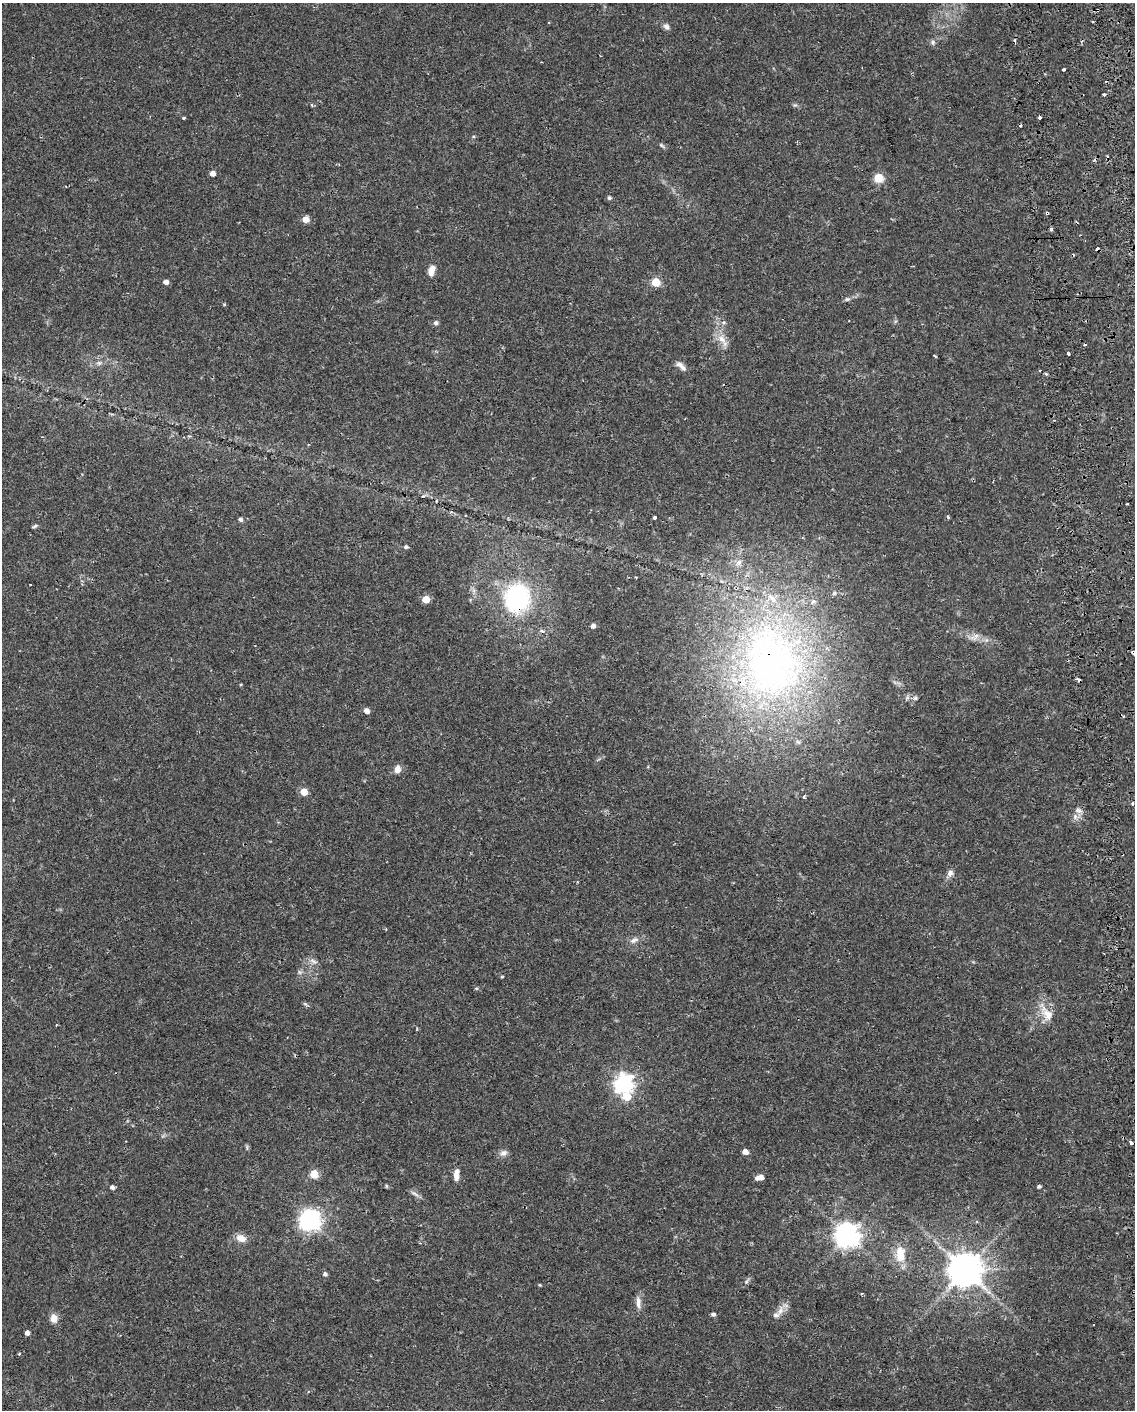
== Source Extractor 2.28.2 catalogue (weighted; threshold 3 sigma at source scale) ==
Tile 6 of 4 x 3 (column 2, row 2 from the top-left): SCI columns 1176-2308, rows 1513-2920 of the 4619 x 4393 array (HDU 1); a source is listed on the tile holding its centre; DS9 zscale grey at full resolution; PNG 1137 x 1412 px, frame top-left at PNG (2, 3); no overlay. Shown black and unused: <1% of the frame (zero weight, under 2 of 3 exposures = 5% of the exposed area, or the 3 px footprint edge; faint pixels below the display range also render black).
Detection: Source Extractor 2.28.2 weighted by HDU 2 'WHT'; one run over the whole footprint, this tile lists its part. Background 0.0303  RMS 0.0033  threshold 0.015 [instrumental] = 3 sigma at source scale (4.5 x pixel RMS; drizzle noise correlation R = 1.50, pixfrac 1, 0.0396/0.0396 arcsec/px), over >= 5 px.
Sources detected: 99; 1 inside a brighter object's white glare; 17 cosmic-ray / hot-pixel residue — not listed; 4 inside a brighter listed object's ellipse — not listed separately; the other 77 listed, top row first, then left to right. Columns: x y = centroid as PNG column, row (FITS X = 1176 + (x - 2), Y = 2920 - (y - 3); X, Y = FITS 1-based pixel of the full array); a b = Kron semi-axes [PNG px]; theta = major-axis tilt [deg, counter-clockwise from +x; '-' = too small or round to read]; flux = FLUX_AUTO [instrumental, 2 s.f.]
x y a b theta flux
666 27 8 7 - 1.1
933 42 7 5 -71 0.75
1064 69 3 3 - 0.81
1104 94 3 3 - 2.1
184 118 3 3 - 0.81
1039 118 4 3 - 3.4
661 145 9 4 -40 0.58
212 173 5 4 - 2.3
878 178 5 5 - 17
609 198 5 5 - 0.63
1047 213 3 3 - 1.2
306 219 6 6 - 2.4
1051 229 3 3 - 1.3
431 270 12 7 71 2.7
166 282 5 4 - 1.7
656 282 5 5 - 13
847 299 8 5 -7 0.69
224 305 4 3 - 0.5
436 323 7 6 - 0.75
722 339 13 9 -41 3
1068 353 3 3 - 2.7
99 363 7 5 20 0.89
681 366 17 6 -42 1.8
1040 370 3 2 - 0.3
1046 374 5 3 - 0.36
948 517 4 3 - 0.46
655 518 4 3 - 1.7
241 519 6 5 - 0.67
34 526 8 4 25 0.55
406 547 5 4 - 0.65
834 593 6 5 - 0.6
517 598 27 23 85 44
426 599 5 5 - 7
593 626 4 4 - 1.2
976 636 14 5 58 1.4
1133 652 4 3 - 12
771 662 110 81 -79 170
915 698 7 6 - 0.74
366 711 5 5 - 2.2
397 769 9 7 69 2.2
304 792 5 5 - 5.7
804 797 4 4 - 0.4
1132 803 3 3 - 0.85
1078 810 11 7 -17 1.4
1075 817 8 6 90 1.3
950 873 11 8 62 1.5
634 940 12 7 30 1.6
313 961 13 5 -25 1.2
502 977 5 3 - 0.31
476 988 5 3 - 0.38
305 1004 9 3 -34 0.52
1048 1014 28 13 -57 5.7
624 1084 7 7 - 140
627 1097 7 6 - 7.1
1131 1143 4 3 - 1.7
745 1152 4 4 - 2.6
503 1153 10 8 29 1.4
314 1174 5 5 - 8.8
456 1174 14 6 85 2.5
760 1178 8 4 9 2.5
386 1186 6 4 -88 0.32
1039 1186 4 4 - 0.68
112 1187 5 4 - 0.98
415 1194 12 4 -30 1
311 1221 9 8 - 140
847 1235 8 8 - 290
241 1238 10 8 -24 3.2
900 1255 23 13 -87 6.6
965 1270 10 9 - 780
325 1274 6 5 - 0.82
746 1282 8 4 59 0.73
540 1285 5 3 - 0.29
638 1302 16 7 -90 2.1
780 1311 15 7 77 2.4
713 1314 5 4 - 0.72
54 1318 11 8 -81 2.5
27 1333 4 4 - 1.3
Overlapping masked pixels (flux is a lower limit): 4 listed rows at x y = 1047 213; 517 598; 1133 652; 771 662
Isophote crosses this tile's border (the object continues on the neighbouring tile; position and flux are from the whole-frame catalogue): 1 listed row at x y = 1133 652